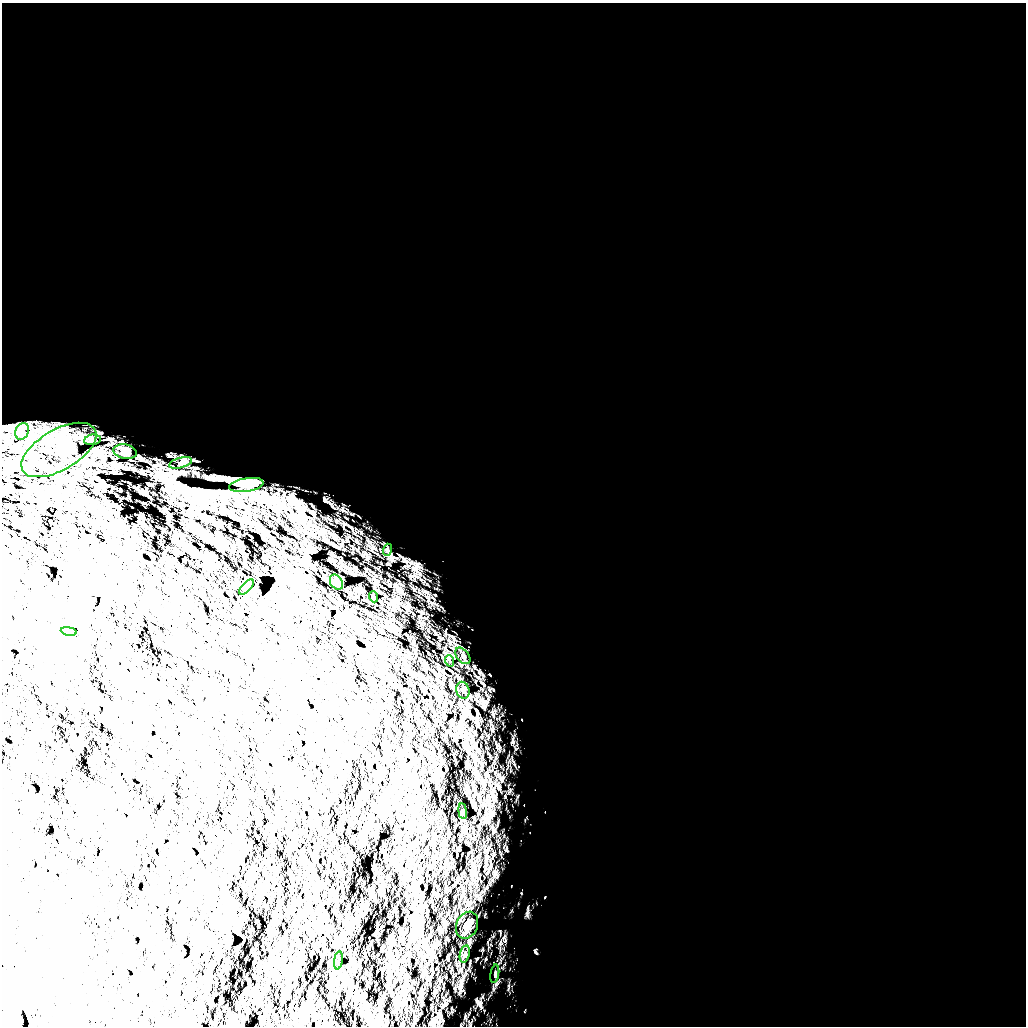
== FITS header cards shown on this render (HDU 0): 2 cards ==
NAXIS1  =                 1024 /
NAXIS2  =                 1024 /

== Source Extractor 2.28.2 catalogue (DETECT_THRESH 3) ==
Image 1024 x 1024 px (HDU 0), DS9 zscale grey, 1 PNG px = 1 image px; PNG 1028 x 1028 px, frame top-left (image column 1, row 1024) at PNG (2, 3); each listed source drawn as its Kron ellipse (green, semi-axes under 4 px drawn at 4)
Background 5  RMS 890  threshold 2660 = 3 sigma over >= 5 px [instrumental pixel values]
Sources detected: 19; all 19 listed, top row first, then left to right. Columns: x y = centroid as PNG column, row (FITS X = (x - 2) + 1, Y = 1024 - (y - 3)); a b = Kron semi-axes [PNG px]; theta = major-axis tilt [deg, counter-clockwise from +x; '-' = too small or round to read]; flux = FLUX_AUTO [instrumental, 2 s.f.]
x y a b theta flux
22 431 9 6 67 3.1e+05
93 440 8 5 7 1.2e+05
59 450 42 20 30 2.1e+06
125 452 12 7 -10 2.5e+05
181 463 12 5 15 1.8e+05
246 485 17 6 9 5.2e+05
387 550 6 4 73 8.0e+04
336 582 8 6 -58 2.8e+05
246 587 9 4 47 1.5e+05
374 597 5 3 - 5.2e+04
69 631 8 4 -8 7.1e+04
463 656 9 6 -50 1.6e+05
450 661 6 3 -70 6.4e+04
463 690 8 6 -74 1.7e+05
463 811 8 4 -82 8.2e+04
467 925 14 10 66 4.2e+05
465 954 9 5 78 1.4e+05
338 960 9 3 82 8.5e+04
495 974 9 4 81 1.0e+05